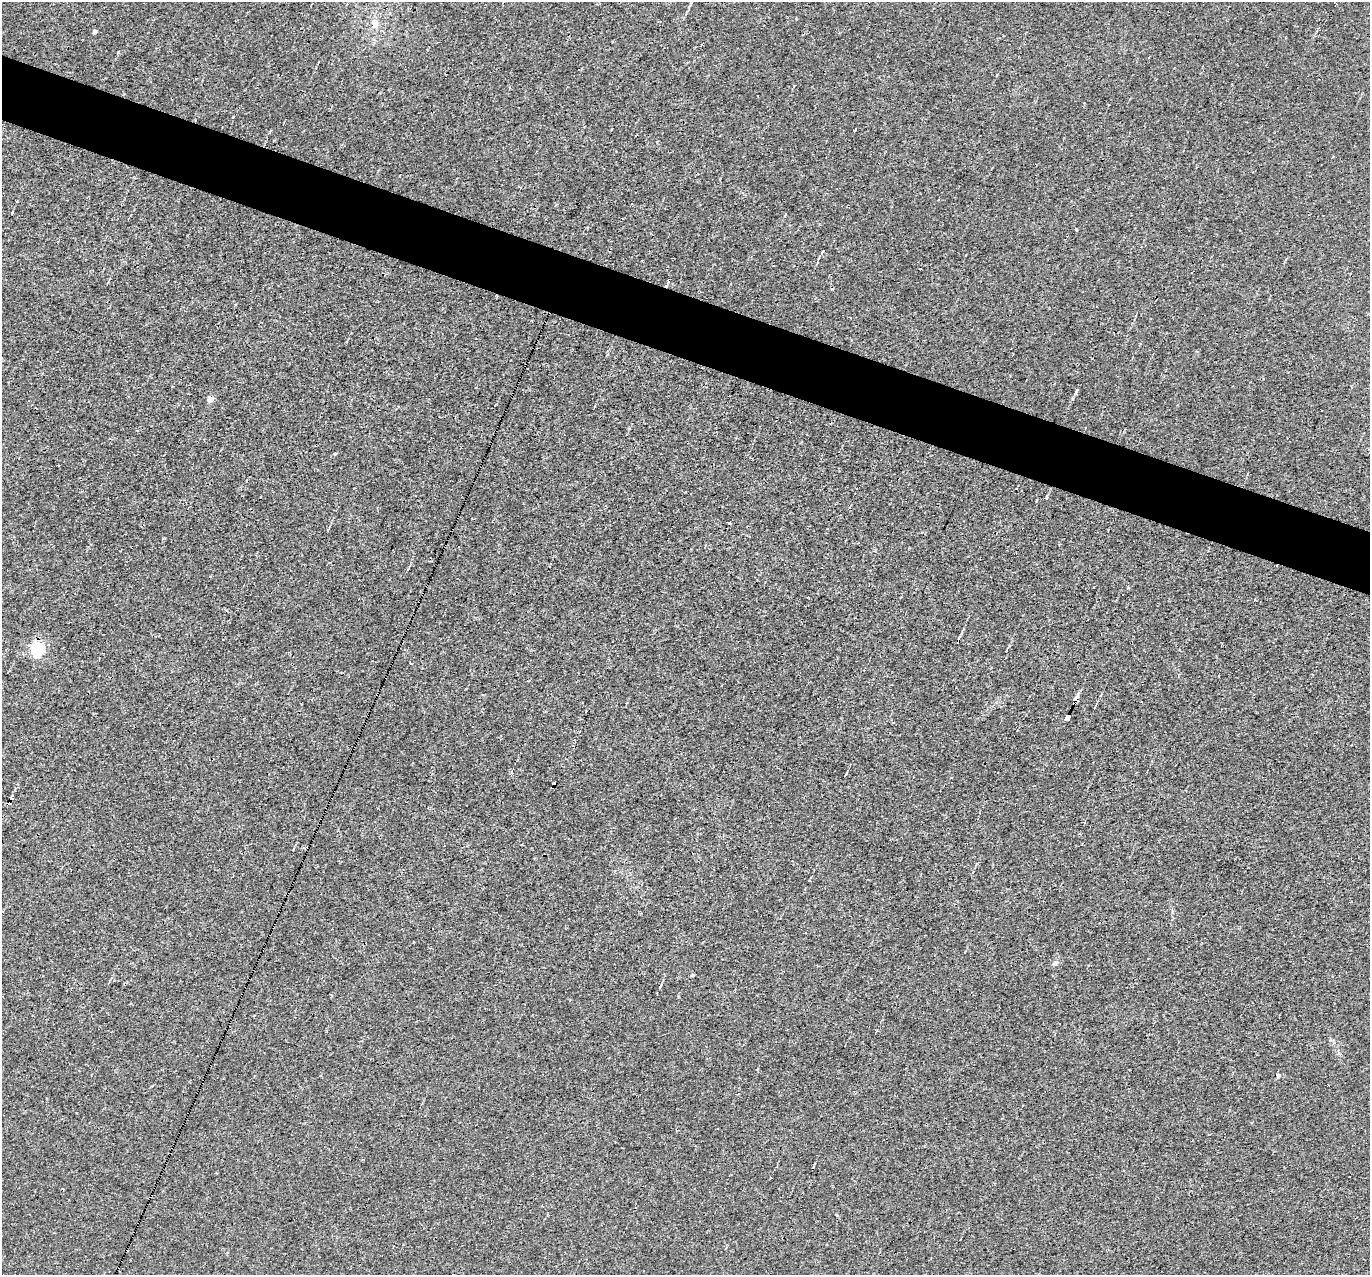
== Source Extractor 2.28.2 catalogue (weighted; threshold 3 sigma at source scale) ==
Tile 11 of 4 x 4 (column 3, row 3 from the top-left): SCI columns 2739-4106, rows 1540-2812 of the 5475 x 5491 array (HDU 1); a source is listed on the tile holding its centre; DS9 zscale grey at full resolution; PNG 1372 x 1277 px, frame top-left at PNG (2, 2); no overlay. Shown black and unused: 5% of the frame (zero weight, under 3 of 4 exposures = <1% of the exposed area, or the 3 px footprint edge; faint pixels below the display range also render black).
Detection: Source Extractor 2.28.2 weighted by HDU 2 'WHT'; one run over the whole footprint, this tile lists its part. Background 0.0011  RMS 0.0017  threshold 0.00757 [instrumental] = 3 sigma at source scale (4.5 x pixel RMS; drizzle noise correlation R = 1.50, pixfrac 1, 0.05/0.05 arcsec/px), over >= 5 px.
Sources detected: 26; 6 cosmic-ray / hot-pixel residue — not listed; the other 20 listed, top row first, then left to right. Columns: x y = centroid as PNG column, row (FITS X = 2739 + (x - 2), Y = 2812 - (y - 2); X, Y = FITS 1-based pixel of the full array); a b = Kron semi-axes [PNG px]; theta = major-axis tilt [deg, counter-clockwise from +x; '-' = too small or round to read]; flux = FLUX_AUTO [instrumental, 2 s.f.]
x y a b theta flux
375 23 12 7 -75 1.1
95 31 4 4 - 0.51
234 117 3 2 - 0.21
270 132 5 3 - 0.17
1076 229 3 3 - 0.17
823 251 5 3 - 0.16
1077 390 7 4 67 0.35
210 399 4 4 - 2
335 454 4 3 - 0.23
1047 498 6 3 80 0.19
37 648 6 6 - 25
410 663 3 2 - 0.13
1076 700 4 3 - 17
1068 717 6 4 62 39
555 784 4 4 - 8.8
9 802 5 3 - 4
1055 963 8 5 17 0.37
692 975 4 3 - 0.23
1278 1076 5 4 - 0.55
837 1215 3 2 - 0.44
Overlapping masked pixels (flux is a lower limit): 4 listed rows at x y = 1076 700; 1068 717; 555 784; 9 802